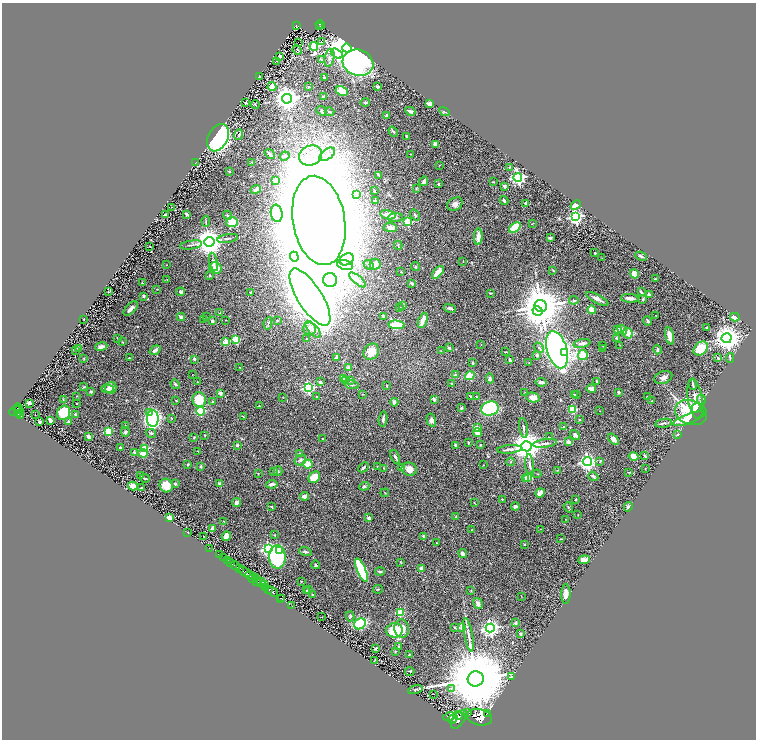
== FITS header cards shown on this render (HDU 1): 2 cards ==
NAXIS1  =                 1508
NAXIS2  =                 1475

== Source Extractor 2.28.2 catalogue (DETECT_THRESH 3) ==
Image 1508 x 1475 px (HDU 1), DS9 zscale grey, zoomed out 1/2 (1 PNG px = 2 x 2 image px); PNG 758 x 742 px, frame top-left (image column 1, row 1474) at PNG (2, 3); each listed source drawn as its Kron ellipse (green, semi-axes under 4 px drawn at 4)
Background 0.822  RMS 0.032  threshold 0.095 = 3 sigma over >= 5 px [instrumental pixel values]
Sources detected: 451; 22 cannot appear on this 1/2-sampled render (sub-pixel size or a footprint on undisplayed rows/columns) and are neither listed nor drawn; the other 429 listed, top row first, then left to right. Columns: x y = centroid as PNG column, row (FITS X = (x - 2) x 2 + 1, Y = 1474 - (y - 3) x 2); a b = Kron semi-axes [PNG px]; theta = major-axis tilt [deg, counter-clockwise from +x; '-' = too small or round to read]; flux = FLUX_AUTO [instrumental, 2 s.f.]
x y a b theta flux
320 25 5 2 - 79
297 26 3 2 - 220
320 26 3 1 - 17
322 42 2 1 - 30
298 43 2 1 - 58
314 46 4 4 - 480
347 48 5 4 - 21000
297 50 5 2 - 4.6
337 54 7 4 -29 220
279 56 3 2 - 12
329 58 9 5 80 19
321 59 3 3 - 4.8
276 61 3 1 - 2
358 63 15 13 -17 1700
260 77 3 3 - 15
324 78 3 2 - 3.7
272 87 4 4 - 41
308 87 3 2 - 6.7
377 87 3 2 - 13
342 91 6 4 -26 76
323 97 3 2 - 5.3
287 99 5 5 - 5400
365 102 4 3 - 6.4
246 103 3 2 - 5.9
429 103 4 3 - 35
255 105 4 2 - 3.6
322 111 6 3 -41 9.1
410 111 5 3 - 14
329 112 5 2 - 6.8
444 112 5 2 - 5.5
387 116 3 2 - 9.1
393 132 5 2 - 6
239 135 5 2 - 5.2
406 136 3 1 - 5.2
218 138 14 9 63 2000
435 144 3 3 - 15
270 154 6 2 -38 15
327 154 9 5 38 35
411 154 2 2 - 2
310 155 12 10 21 86
285 156 5 4 - 14
196 162 3 2 - 2.7
252 162 3 2 - 2.9
439 165 2 2 - 2.5
510 167 4 3 - 7.5
229 171 3 3 - 4.9
379 175 4 2 - 3.6
518 177 4 4 - 1400
276 181 2 2 - 90
424 181 5 3 - 20
493 182 3 2 - 3.7
438 184 2 2 - 16
505 186 4 2 - 16
256 189 5 4 - 14
416 189 4 2 - 4.1
374 191 2 2 - 13
357 194 3 2 - 4
375 201 3 2 - 6.3
504 201 4 2 - 12
455 204 8 6 33 23
526 204 4 3 - 21
576 205 5 3 - 45
172 207 2 1 - 1.5
277 213 9 6 -81 240
187 214 3 2 - 13
165 215 3 2 - 14
227 215 5 3 - 7.9
388 215 8 4 -12 48
415 215 6 3 -53 7.2
575 217 4 4 - 1300
395 218 7 4 3 18
319 220 45 26 -80 43000
206 221 5 2 - 5
232 222 5 5 - 92
407 222 4 3 - 240
533 223 3 1 - 2.7
390 227 7 4 -6 36
515 228 6 4 37 250
478 237 8 3 87 54
228 238 10 3 10 14
550 238 3 3 - 8.8
209 242 5 5 - 8500
191 245 11 2 9 12
398 245 4 3 - 4.6
150 246 2 1 - 2.6
595 253 2 2 - 7.1
641 256 6 3 -24 7.7
294 257 5 4 - 8.7
602 258 3 2 - 2.1
347 259 7 5 26 26
463 261 3 2 - 3.8
213 262 9 3 -77 14
375 264 5 5 - 51
166 265 2 1 - 1.5
345 265 8 5 -12 27
369 265 6 3 -43 7.2
415 267 4 3 - 5.4
216 268 6 5 - 59
553 270 3 2 - 4.4
401 272 3 2 - 4.5
438 272 7 4 48 55
634 274 5 4 - 77
210 275 3 3 - 3.8
167 279 2 1 - 2.3
655 279 2 2 - 5.7
330 280 7 6 - 38
357 280 10 3 -40 17
142 283 2 1 - 2.9
411 283 3 2 - 16
157 289 3 2 - 3.4
108 292 3 2 - 4.2
180 292 4 3 - 30
251 292 3 2 - 6.6
641 292 3 2 - 11
490 293 4 2 - 4.2
649 295 3 2 - 20
144 296 4 3 - 7.4
310 297 33 12 -58 11000
630 298 9 3 -4 34
597 299 12 3 -27 33
643 299 3 2 - 5.4
574 300 4 3 - 6.2
403 306 4 2 - 7.1
541 306 6 5 - 22000
400 308 4 3 - 5.5
450 308 6 3 -13 17
131 309 9 4 45 22
592 310 4 3 - 81
538 311 5 4 - 6300
220 313 2 2 - 2.3
656 315 2 2 - 2.5
383 316 2 2 - 24
181 317 4 3 - 15
206 317 3 2 - 2.2
735 317 5 3 - 43
203 319 3 2 - 2.9
84 320 2 1 - 1.9
226 320 2 2 - 2.2
277 320 3 3 - 5.7
423 320 8 3 69 50
212 321 3 2 - 24
648 321 4 3 - 9.6
268 323 6 3 80 6.7
396 325 8 3 -6 170
706 327 2 2 - 7.2
310 329 6 6 - 28
313 329 10 4 -48 32
618 330 3 3 - 26
622 330 5 3 - 29
628 333 5 4 - 51
670 336 9 4 -78 67
117 338 2 2 - 4.5
306 338 2 1 - 2.3
617 338 4 3 - 6.7
726 338 5 5 - 7100
236 340 3 3 - 300
122 342 3 2 - 2.2
226 342 3 2 - 120
582 343 8 4 11 22
481 345 2 2 - 1.8
620 345 3 2 - 2
101 346 6 4 11 19
603 346 3 2 - 1.8
449 348 2 2 - 31
539 348 5 3 - 8.9
602 348 4 2 - 3.3
701 348 8 6 42 190
79 349 3 3 - 8.7
75 350 4 2 - 4.5
155 350 6 3 35 18
557 350 19 10 -74 2500
658 350 5 3 - 8.7
441 351 2 2 - 2.8
371 352 8 7 - 85
505 352 3 2 - 2.5
565 352 3 3 - 67
537 355 3 2 - 6.7
583 355 5 5 - 120
336 357 3 2 - 11
84 358 3 2 - 3.7
129 358 3 2 - 5.5
718 358 2 2 - 18
730 358 5 3 - 5.2
194 359 3 3 - 11
510 360 3 2 - 13
473 363 3 2 - 5.5
529 363 2 2 - 2.2
240 367 2 1 - 1.8
349 368 2 2 - 53
192 375 2 1 - 1.3
456 375 3 3 - 16
470 376 5 4 - 76
490 378 5 4 - 10
663 378 9 6 20 26
344 379 3 2 - 11
346 380 4 3 - 15
350 380 3 2 - 6.1
198 382 3 2 - 3
320 382 4 3 - 9.3
541 382 5 3 - 21
597 382 3 2 - 11
175 384 5 3 - 8.2
351 384 8 3 -18 9.5
452 384 2 2 - 4.5
693 384 5 3 - 7.1
387 386 2 2 - 4.6
84 387 4 3 - 4.4
111 388 6 6 - 45
308 388 4 3 - 760
107 389 6 3 -2 12
591 389 4 3 - 30
91 392 3 2 - 11
619 392 3 3 - 11
220 393 2 2 - 58
525 393 3 2 - 4.2
363 394 2 2 - 3.8
577 394 2 2 - 2.5
574 395 4 2 - 7.1
77 396 2 2 - 2.8
470 396 3 2 - 4
283 397 3 2 - 1.9
317 397 3 2 - 3.8
476 397 3 2 - 3.6
533 397 7 5 -13 50
648 397 4 3 - 7.5
63 399 3 2 - 3.4
434 399 2 2 - 35
695 399 20 7 -81 66
199 400 7 6 - 180
701 400 5 3 - 8.8
176 401 2 2 - 5.1
213 401 3 2 - 3.7
652 401 2 2 - 4
394 402 4 3 - 20
29 403 4 2 - 21
77 403 2 1 - 2.8
260 406 3 2 - 5.7
461 408 3 2 - 9.6
696 408 5 2 - 34
19 409 6 2 -65 390
490 409 9 7 16 620
18 410 2 1 - 180
573 410 4 3 - 150
15 411 6 3 40 480
200 411 4 4 - 290
600 411 2 1 - 1.7
149 412 3 2 - 32
691 412 16 12 -18 490
18 413 3 2 - 220
64 413 7 6 - 220
35 414 2 1 - 63
75 414 2 2 - 13
20 416 4 1 - 150
243 417 2 2 - 3.4
172 418 3 3 - 4.2
153 419 8 5 -90 1200
383 419 7 3 81 14
579 419 2 2 - 3.7
689 419 16 5 21 70
50 420 4 3 - 13
431 420 6 4 -74 24
39 422 3 2 - 10
69 422 2 2 - 22
664 423 8 3 10 11
126 426 3 2 - 2.3
564 427 2 2 - 22
477 428 4 3 - 58
523 428 10 2 -81 10
108 432 3 3 - 280
125 432 5 4 - 9.7
151 433 5 3 - 8
478 433 4 4 - 29
678 434 4 2 - 3.7
204 435 2 2 - 4.8
575 435 5 3 - 21
89 437 4 3 - 18
194 437 3 2 - 4.5
549 437 3 2 - 3.3
323 439 2 1 - 3.3
613 439 7 4 -47 30
568 442 4 3 - 16
468 443 2 2 - 5.3
545 443 12 3 8 17
237 445 2 2 - 36
480 445 3 2 - 5.2
456 446 4 2 - 11
527 446 5 5 - 11000
120 448 3 2 - 10
145 449 3 3 - 260
510 449 12 3 5 19
198 451 3 2 - 2.7
134 452 4 3 - 14
143 453 4 4 - 80
299 454 4 3 - 7.4
634 456 5 3 - 62
645 456 4 2 - 7.3
395 457 7 3 -66 13
300 460 6 5 - 17
600 461 4 3 - 4.7
511 462 4 3 - 5
587 462 4 4 - 2000
188 464 3 2 - 9.1
308 464 5 4 - 74
530 464 10 3 -86 14
483 465 2 2 - 1.8
201 466 3 3 - 7.4
377 466 2 1 - 1.8
364 467 6 2 45 11
384 468 3 2 - 3.2
401 468 3 2 - 5
409 469 8 6 -16 48
645 469 2 1 - 2.4
557 470 4 2 - 2.9
274 471 3 3 - 4.5
278 471 4 2 - 4.7
629 472 3 2 - 2.9
258 474 2 1 - 2.5
537 474 4 2 - 2.6
140 475 3 2 - 3.1
593 476 5 3 - 13
314 477 6 5 - 86
528 477 3 3 - 31
145 478 5 2 - 7.6
525 478 2 2 - 68
175 484 3 3 - 11
220 484 3 3 - 22
272 484 5 3 - 25
166 485 7 6 - 94
133 486 5 4 - 38
364 486 5 3 - 10
141 488 2 2 - 6.4
385 493 4 2 - 3.2
540 493 5 3 - 60
304 496 4 3 - 31
502 499 2 2 - 6.5
576 499 3 3 - 4.2
237 503 4 3 - 28
474 503 2 1 - 2.8
515 506 4 3 - 12
271 507 3 2 - 7.2
568 507 5 2 - 5.8
628 507 5 3 - 12
578 515 2 2 - 2.3
456 516 3 2 - 3
169 518 3 3 - 51
369 518 4 3 - 16
565 519 2 2 - 1.8
224 521 2 2 - 2
213 528 4 3 - 18
540 529 2 2 - 1.9
471 530 2 1 - 2.6
187 532 2 1 - 5
274 535 2 2 - 7.7
203 536 2 1 - 2.5
226 536 5 3 - 26
424 536 4 3 - 13
561 539 4 2 - 3.3
436 543 2 2 - 2.3
524 544 3 2 - 3.9
209 548 3 1 - 12
268 549 4 4 - 1200
279 550 3 3 - 52
305 552 6 4 -18 11
463 553 4 3 - 18
219 555 2 1 - 21
277 557 11 8 -89 380
224 558 2 1 - 49
227 560 3 2 - 100
584 560 5 4 - 43
231 562 3 2 - 210
401 562 4 2 - 3.1
316 565 4 3 - 7.9
235 566 5 2 - 960
421 568 2 2 - 62
239 569 2 2 - 280
361 570 13 4 -66 440
380 571 5 3 - 9
244 572 6 3 -34 1200
250 575 5 3 - 810
256 577 4 1 - 95
253 578 4 2 - 250
257 581 3 2 - 290
301 581 2 2 - 4.4
261 583 5 2 - 120
264 584 3 2 - 100
266 587 3 1 - 490
268 589 4 2 - 320
378 589 5 2 - 5.5
308 590 4 3 - 4.5
306 591 4 2 - 4.8
471 591 2 2 - 3.4
273 592 6 3 -37 990
566 594 10 4 90 38
312 595 3 2 - 2.6
521 596 2 2 - 2.4
280 598 2 1 - 5.6
282 599 2 1 - 34
478 604 6 4 -58 20
292 606 2 1 - 23
400 613 4 4 - 110
350 616 5 3 - 6.9
322 617 2 1 - 2.4
515 623 3 2 - 9.9
360 624 6 5 - 300
455 627 3 3 - 4.2
462 627 3 2 - 77
402 628 9 7 -81 98
490 628 4 4 - 2100
394 630 8 7 - 210
520 634 3 3 - 11
468 635 17 3 -79 28
399 646 3 2 - 3.3
376 648 3 2 - 7.9
395 651 3 2 - 2.8
409 655 3 2 - 3.7
375 660 2 1 - 3.9
410 671 5 2 - 5.7
511 676 2 1 - 2.2
476 679 8 7 - 98000
451 689 3 2 - 5.2
415 690 7 3 17 8.5
433 694 3 1 - 1.6
468 713 2 1 - 73
487 713 2 1 - 18000
458 715 5 2 - 410
450 716 6 3 12 1900
480 717 12 8 -13 3400
453 719 5 3 - 1600
459 719 10 5 53 2600
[22 sub-pixel or undisplayed-footprint detections neither listed nor drawn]